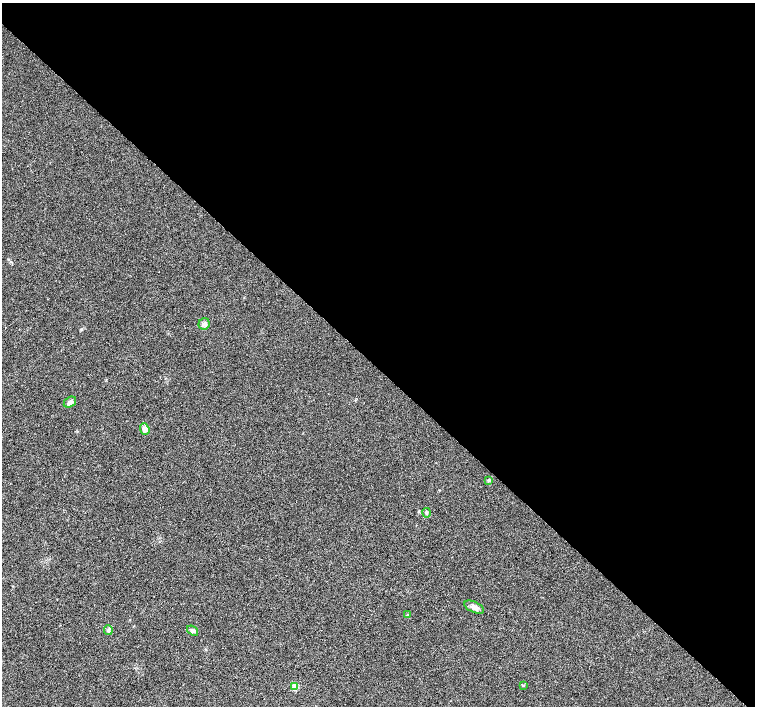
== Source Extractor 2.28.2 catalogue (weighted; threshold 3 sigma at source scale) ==
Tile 3 of 4 x 4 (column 3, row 1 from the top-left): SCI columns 3020-4524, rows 4456-5863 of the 6032 x 6027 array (HDU 1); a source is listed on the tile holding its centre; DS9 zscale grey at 2 x 2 block average (1 PNG px = mean of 2 x 2 image px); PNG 757 x 708 px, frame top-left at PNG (2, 3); each listed source drawn as its Kron ellipse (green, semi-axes under 4 px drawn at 4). Shown black and unused: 52% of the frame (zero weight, under 3 of 4 exposures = <1% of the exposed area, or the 3 px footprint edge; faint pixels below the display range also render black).
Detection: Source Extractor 2.28.2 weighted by HDU 2 'WHT'; one run over the whole footprint, this tile lists its part. Background 0.0212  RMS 0.0037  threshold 0.0165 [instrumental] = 3 sigma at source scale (4.5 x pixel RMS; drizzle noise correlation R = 1.50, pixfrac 1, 0.0396/0.0396 arcsec/px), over >= 5 px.
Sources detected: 11; all 11 listed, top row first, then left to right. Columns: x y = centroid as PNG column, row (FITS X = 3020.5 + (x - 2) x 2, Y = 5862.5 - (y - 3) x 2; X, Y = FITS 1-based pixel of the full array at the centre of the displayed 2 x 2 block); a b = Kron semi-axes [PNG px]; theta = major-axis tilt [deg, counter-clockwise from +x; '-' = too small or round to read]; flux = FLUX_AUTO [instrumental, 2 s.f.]
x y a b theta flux
204 324 6 5 - 2.6
70 402 7 5 32 3.4
145 429 6 4 -71 4.8
489 480 4 3 - 1.2
427 513 5 3 - 1.4
474 607 10 5 -25 4.1
407 615 4 2 - 0.67
108 630 5 2 - 1.2
193 631 6 4 -37 2.6
523 685 4 2 - 0.7
295 687 3 3 - 16